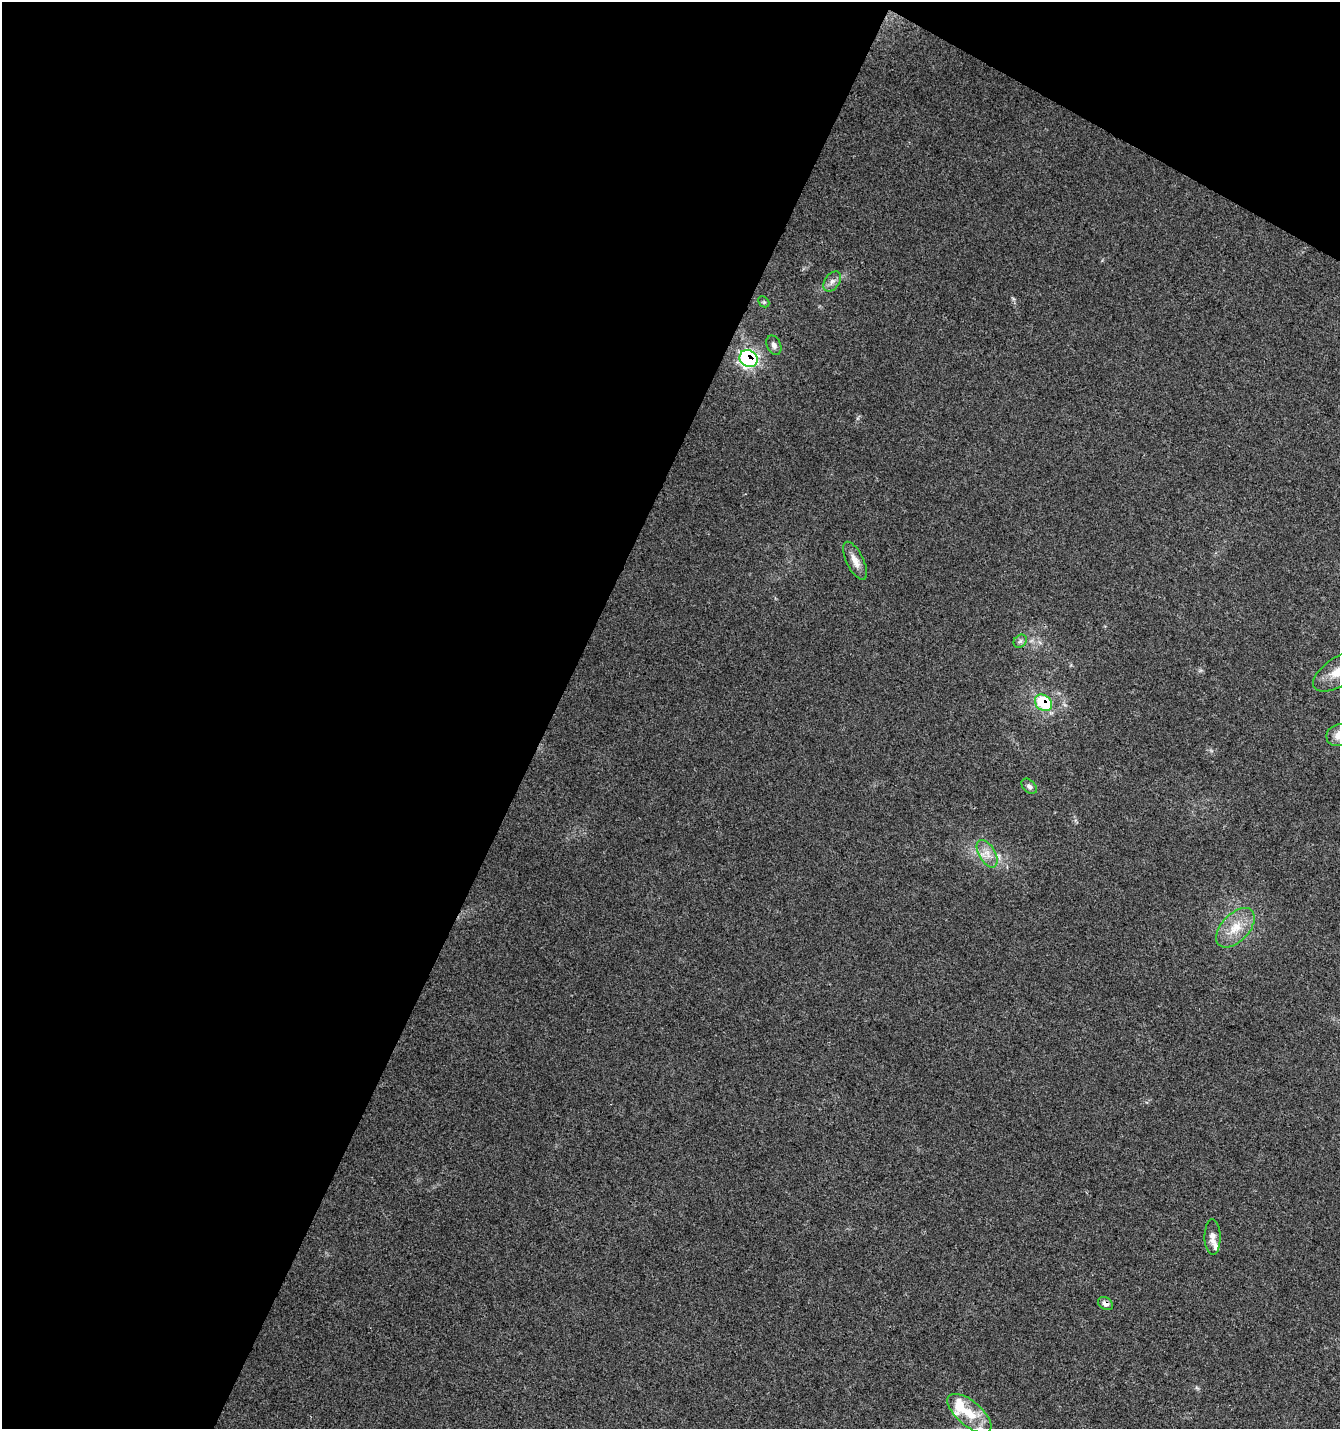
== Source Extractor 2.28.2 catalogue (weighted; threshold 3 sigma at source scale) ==
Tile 1 of 2 x 2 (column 1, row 1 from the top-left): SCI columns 105-1442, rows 1430-2856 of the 2903 x 2857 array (HDU 1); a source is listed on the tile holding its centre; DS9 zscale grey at full resolution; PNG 1342 x 1431 px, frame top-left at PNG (2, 2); each listed source drawn as its Kron ellipse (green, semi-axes under 4 px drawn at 4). Shown black and unused: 44% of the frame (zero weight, under 3 of 4 exposures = <1% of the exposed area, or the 3 px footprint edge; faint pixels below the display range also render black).
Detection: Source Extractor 2.28.2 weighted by HDU 2 'WHT'; one run over the whole footprint, this tile lists its part. Background 0.0255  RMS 0.0048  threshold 0.0214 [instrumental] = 3 sigma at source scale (4.5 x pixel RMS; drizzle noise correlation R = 1.50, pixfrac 1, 0.0396/0.0396 arcsec/px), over >= 5 px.
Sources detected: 17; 2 inside a brighter listed object's ellipse — not listed separately; the other 15 listed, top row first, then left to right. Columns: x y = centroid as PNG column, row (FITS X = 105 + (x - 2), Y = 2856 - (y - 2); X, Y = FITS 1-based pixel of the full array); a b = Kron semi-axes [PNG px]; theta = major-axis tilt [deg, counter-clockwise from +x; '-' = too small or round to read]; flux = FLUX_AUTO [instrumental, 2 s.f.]
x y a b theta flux
832 281 11 7 53 2.4
764 302 6 4 -44 0.7
774 345 10 7 -65 1.9
749 358 9 8 - 120
855 561 21 8 -63 4.5
1020 641 7 6 - 1.2
1339 671 30 14 33 11
1043 703 9 7 -40 26
1339 735 13 11 20 4.8
1029 786 9 6 -44 1.5
987 854 15 8 -59 4.5
1235 928 24 14 46 10
1213 1237 18 8 -89 3.5
1105 1304 8 6 -33 2.1
969 1413 27 12 -40 12
Overlapping masked pixels (flux is a lower limit): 3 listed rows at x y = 749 358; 1043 703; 1105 1304
Isophote crosses this tile's border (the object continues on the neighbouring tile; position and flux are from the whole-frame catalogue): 2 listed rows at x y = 1339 671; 1339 735